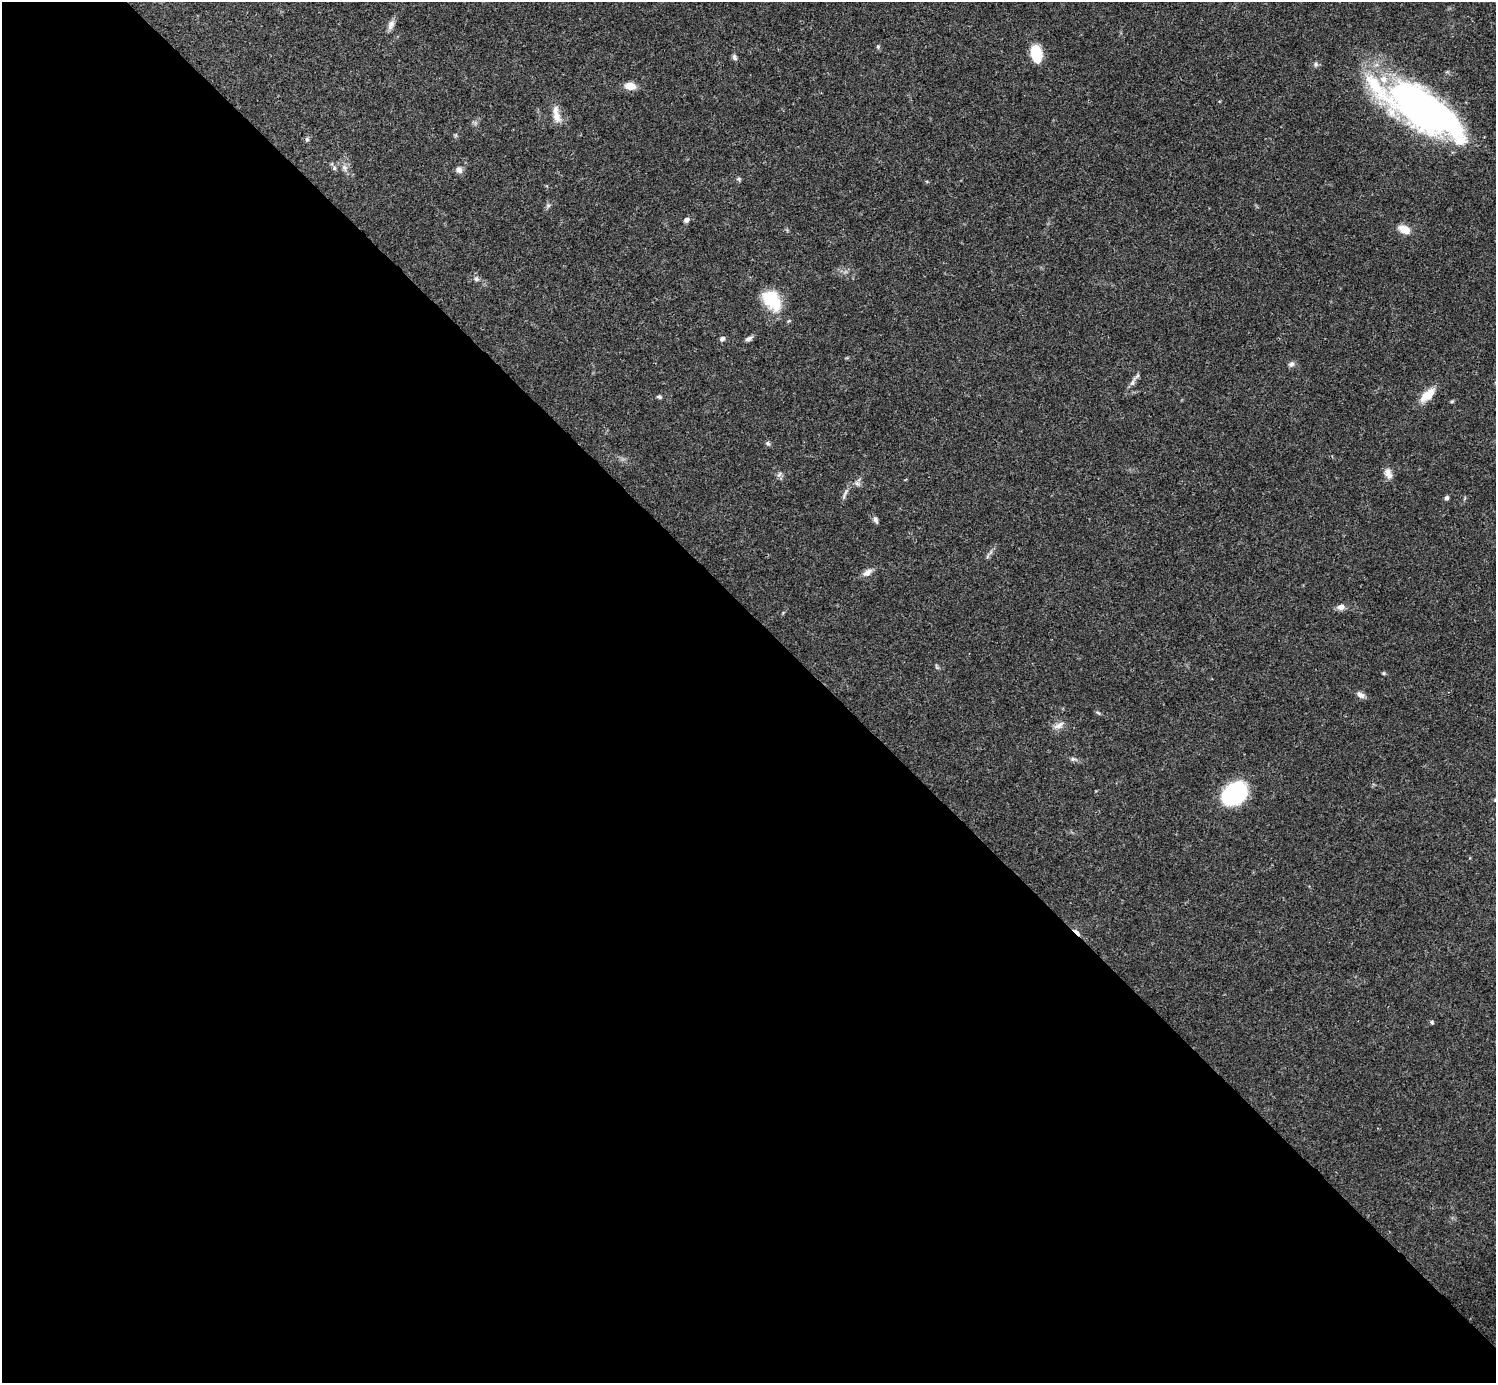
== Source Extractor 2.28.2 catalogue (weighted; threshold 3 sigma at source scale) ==
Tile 9 of 4 x 4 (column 1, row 3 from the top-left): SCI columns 1-1494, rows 1540-2920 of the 5982 x 5981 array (HDU 1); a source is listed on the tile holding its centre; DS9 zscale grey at full resolution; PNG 1498 x 1385 px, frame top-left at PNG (2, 2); no overlay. Shown black and unused: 55% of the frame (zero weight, under 3 of 4 exposures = <1% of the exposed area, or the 3 px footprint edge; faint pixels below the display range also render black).
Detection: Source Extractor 2.28.2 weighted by HDU 2 'WHT'; one run over the whole footprint, this tile lists its part. Background 0.0403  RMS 0.0026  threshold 0.0119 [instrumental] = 3 sigma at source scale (4.5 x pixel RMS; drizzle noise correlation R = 1.50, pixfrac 1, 0.05/0.05 arcsec/px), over >= 5 px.
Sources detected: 48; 2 inside a brighter object's white glare — not listed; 3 inside a brighter listed object's ellipse — not listed separately; the other 43 listed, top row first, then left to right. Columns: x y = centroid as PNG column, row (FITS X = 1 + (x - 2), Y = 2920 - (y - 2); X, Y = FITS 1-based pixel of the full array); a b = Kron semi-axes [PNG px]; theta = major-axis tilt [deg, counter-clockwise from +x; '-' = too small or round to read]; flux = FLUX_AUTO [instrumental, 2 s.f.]
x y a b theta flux
391 25 14 7 65 1.4
878 47 5 5 - 0.4
1036 53 16 10 -79 9.6
734 57 7 5 -74 0.73
1316 64 7 6 - 0.64
630 86 11 7 -4 3.6
1421 107 76 26 -44 75
556 115 24 9 -79 3
307 139 6 5 - 0.49
334 168 7 5 -84 0.56
344 168 9 8 - 1.2
459 170 9 8 - 1.2
739 179 7 5 -12 0.42
548 205 7 4 1 0.46
686 220 6 5 - 1
1404 229 13 8 -22 3.3
476 279 7 6 - 0.75
772 300 26 17 -51 10
722 339 7 6 - 0.71
749 339 10 5 31 0.89
1291 364 8 7 - 0.83
1136 376 16 4 44 1.1
1427 395 20 9 42 4.5
659 397 6 5 - 0.53
1452 401 6 4 19 0.32
768 443 7 5 -44 0.51
1388 473 15 9 -72 1.8
779 474 8 5 58 0.67
857 483 8 5 -62 0.71
845 494 18 4 69 0.97
1447 498 6 5 - 0.59
876 520 10 5 -65 0.79
988 556 7 4 70 0.44
867 572 14 7 37 1.5
1341 607 9 7 7 1.4
1384 673 5 5 - 0.33
1360 695 10 6 -30 1.3
1098 713 8 3 -44 0.36
1059 725 16 7 26 1.6
1073 759 8 5 0 0.64
1234 793 18 13 38 35
1077 932 14 4 -47 1.2
1432 1022 5 5 - 0.41
Overlapping masked pixels (flux is a lower limit): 1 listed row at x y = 1077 932